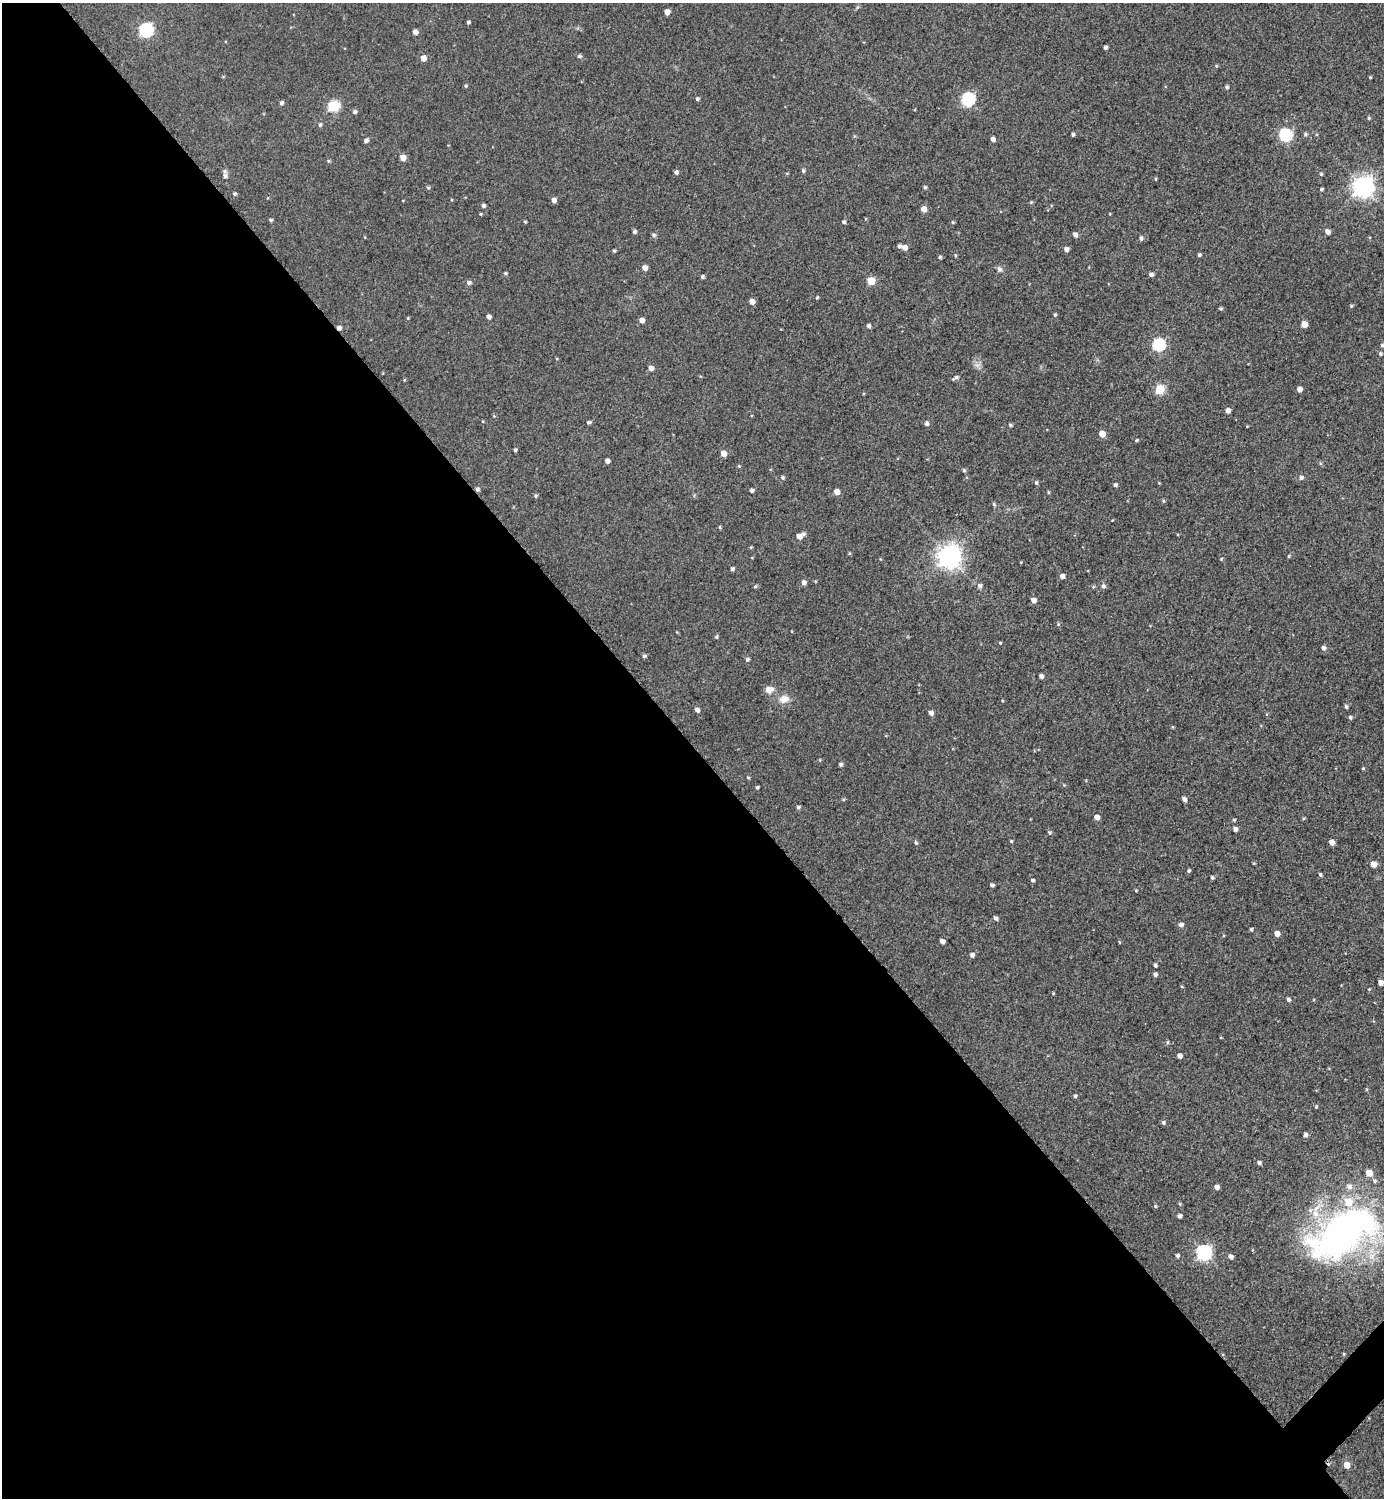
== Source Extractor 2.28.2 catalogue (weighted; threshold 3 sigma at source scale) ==
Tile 9 of 4 x 4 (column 1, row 3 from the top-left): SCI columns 308-1689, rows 1508-3003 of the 5997 x 5997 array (HDU 1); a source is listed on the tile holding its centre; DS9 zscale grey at full resolution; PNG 1386 x 1500 px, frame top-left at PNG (2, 3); no overlay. Shown black and unused: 51% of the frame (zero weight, under 2 of 3 exposures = <1% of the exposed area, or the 3 px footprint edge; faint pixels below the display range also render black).
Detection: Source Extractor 2.28.2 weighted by HDU 2 'WHT'; one run over the whole footprint, this tile lists its part. Background 0.0372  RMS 0.018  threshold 0.0792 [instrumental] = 3 sigma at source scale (4.5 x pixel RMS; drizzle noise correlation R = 1.50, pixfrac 1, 0.05/0.05 arcsec/px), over >= 5 px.
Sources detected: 201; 1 too faint to see at this stretch — not listed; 5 inside a brighter listed object's ellipse — not listed separately; the other 195 listed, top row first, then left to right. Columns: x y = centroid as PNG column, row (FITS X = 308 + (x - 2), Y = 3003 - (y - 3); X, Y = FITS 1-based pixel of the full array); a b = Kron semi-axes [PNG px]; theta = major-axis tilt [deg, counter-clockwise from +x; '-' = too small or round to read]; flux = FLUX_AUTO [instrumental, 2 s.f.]
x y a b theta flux
858 7 6 4 69 2.3
667 12 5 4 - 13
468 22 3 3 - 3
145 30 7 6 - 280
415 32 5 4 - 8.7
1105 47 4 3 - 4.1
579 56 6 5 - 3.6
423 58 5 5 - 14
1216 66 5 4 - 1.9
1370 77 4 3 - 1.8
466 86 4 4 - 2.5
1227 87 5 4 - 3.5
697 99 4 4 - 3.1
968 99 6 6 - 240
281 103 5 4 - 4.3
333 106 6 6 - 120
354 112 5 5 - 3.9
1369 118 4 4 - 2.1
320 125 7 5 74 2.9
1073 134 3 3 - 3.6
1305 134 5 5 - 3.4
1285 135 6 6 - 200
993 139 4 4 - 7.7
366 140 5 4 - 5.1
403 158 5 5 - 15
328 161 5 4 - 2.2
803 171 4 4 - 3.2
676 172 4 4 - 4.9
1321 174 4 4 - 2.2
225 176 8 6 -76 6.7
1156 179 5 3 - 1.6
1363 186 8 7 - 1100
925 187 4 4 - 2.8
428 188 5 5 - 2.2
1321 189 3 3 - 2.6
235 194 4 4 - 3
403 200 4 2 - 1
554 200 5 4 - 8.1
1031 202 5 4 - 2
483 206 4 4 - 5
924 209 5 5 - 14
481 214 4 3 - 1.8
271 220 4 4 - 2.9
525 222 4 3 - 1.8
844 222 4 4 - 3.6
953 222 5 4 - 2.2
634 232 4 4 - 4.2
1327 232 5 5 - 8.4
654 235 6 6 - 3.2
1075 235 5 4 - 7.4
1141 238 5 4 - 4.1
899 246 5 4 - 4.1
904 247 6 5 - 10
1066 249 5 4 - 7
614 251 4 4 - 2.6
955 255 5 3 - 1.9
1199 255 3 3 - 3.2
940 257 5 4 - 2.6
645 268 5 5 - 11
999 269 8 7 - 5.4
505 273 5 4 - 2.5
1151 274 5 4 - 5.5
702 277 4 4 - 3.3
871 281 5 5 - 44
469 283 6 5 - 5.2
817 297 5 3 - 2.1
752 302 5 4 - 11
1351 306 4 4 - 2.1
1221 308 4 4 - 2.8
1055 315 5 4 - 2.5
489 317 4 4 - 6.3
408 318 4 3 - 1.6
642 320 5 4 - 10
1304 324 5 5 - 20
868 326 5 4 - 4.7
339 328 5 5 - 5.8
1158 345 6 6 - 180
1382 345 5 4 - 3
1380 353 5 5 - 2.8
651 368 5 5 - 8.6
955 378 8 4 27 4.6
404 380 4 3 - 1.5
1160 389 5 5 - 78
1299 389 4 4 - 11
1228 411 5 4 - 8.1
494 416 4 4 - 1.5
589 422 5 4 - 3
926 423 5 4 - 4.9
1010 425 5 4 - 2.9
1247 426 3 3 - 1.2
1102 434 5 5 - 20
1136 440 5 4 - 2.1
515 450 4 3 - 2.7
723 453 5 5 - 15
607 461 4 4 - 7.7
1321 463 6 4 -88 2.2
739 466 4 4 - 1.9
964 470 5 4 - 2.9
782 477 5 5 - 3.1
1301 478 6 5 - 4.9
1036 483 5 4 - 3.2
1159 483 4 3 - 1.4
1115 485 4 4 - 4.7
477 489 5 5 - 3.8
752 491 5 4 - 4.3
837 492 5 5 - 13
1048 492 4 3 - 1.9
694 495 5 4 - 2.2
535 496 5 5 - 2.7
1163 501 5 4 - 2.3
994 504 6 4 -67 2.8
720 527 5 4 - 2.3
799 536 6 5 - 12
751 547 5 3 - 1.7
949 556 8 8 - 1400
1288 556 5 3 - 1.7
1221 559 4 4 - 2
1021 562 4 3 - 1.3
732 569 4 4 - 3.9
1062 576 5 5 - 8.3
804 582 5 5 - 7.1
755 586 5 4 - 2.8
980 586 6 6 - 4.7
1103 586 6 5 - 4.6
1033 600 5 4 - 11
1058 624 5 4 - 2
716 637 5 4 - 2.7
1000 643 4 3 - 1.7
1323 648 5 5 - 5.5
644 656 5 4 - 3.3
747 659 5 4 - 3.6
1041 676 4 4 - 6.4
769 689 11 9 1 12
784 699 15 11 7 17
1002 701 4 3 - 1.6
1346 706 4 4 - 3.5
697 710 4 4 - 6.7
931 713 5 4 - 7.1
1267 714 5 3 - 1.4
1350 717 5 4 - 3.3
1172 727 5 3 - 1.5
820 760 5 3 - 1.4
840 764 4 4 - 3.9
1363 768 4 3 - 1.8
748 777 4 4 - 1.8
757 787 3 3 - 2.5
1184 799 4 4 - 7.4
843 800 5 3 - 1.9
798 807 4 4 - 3.3
1097 817 5 5 - 10
1234 820 4 3 - 2.3
1235 829 4 4 - 6.2
1049 832 5 5 - 3.1
1011 841 4 4 - 1.9
916 842 5 4 - 2.5
1332 842 5 4 - 11
1373 864 5 5 - 16
1189 870 4 4 - 3
1320 874 5 4 - 2.9
1212 877 4 4 - 2.9
1032 880 5 4 - 2.8
992 885 4 4 - 3.9
1136 890 5 3 - 1.5
995 918 5 4 - 4.3
1181 925 6 5 - 5.9
1251 929 4 3 - 3
1277 934 5 5 - 12
942 941 5 4 - 6.7
1119 942 5 3 - 1.5
972 955 5 5 - 5.7
1155 965 4 4 - 3.6
1155 974 4 4 - 4.2
1380 983 4 4 - 12
1182 987 5 3 - 1.5
1369 989 3 3 - 1.4
1053 993 4 3 - 1.6
1288 999 4 4 - 4.2
1167 1042 5 4 - 2.5
1180 1056 4 4 - 8
1366 1089 5 3 - 1.6
1075 1096 4 4 - 3.1
1316 1107 4 3 - 1.8
1163 1122 5 5 - 3.5
1305 1135 5 4 - 5
1259 1163 5 4 - 3.7
1369 1173 5 5 - 21
1217 1187 4 4 - 7.3
1180 1204 5 4 - 2
1155 1206 4 4 - 2.5
1179 1216 4 4 - 5.9
1343 1233 90 46 30 590
1204 1252 7 7 - 400
1177 1255 4 4 - 3.8
1231 1256 5 4 - 7
1347 1465 5 5 - 20
Overlapping masked pixels (flux is a lower limit): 3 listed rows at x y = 339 328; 477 489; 1343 1233
Isophote crosses this tile's border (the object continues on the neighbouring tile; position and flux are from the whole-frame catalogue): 1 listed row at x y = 1382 345